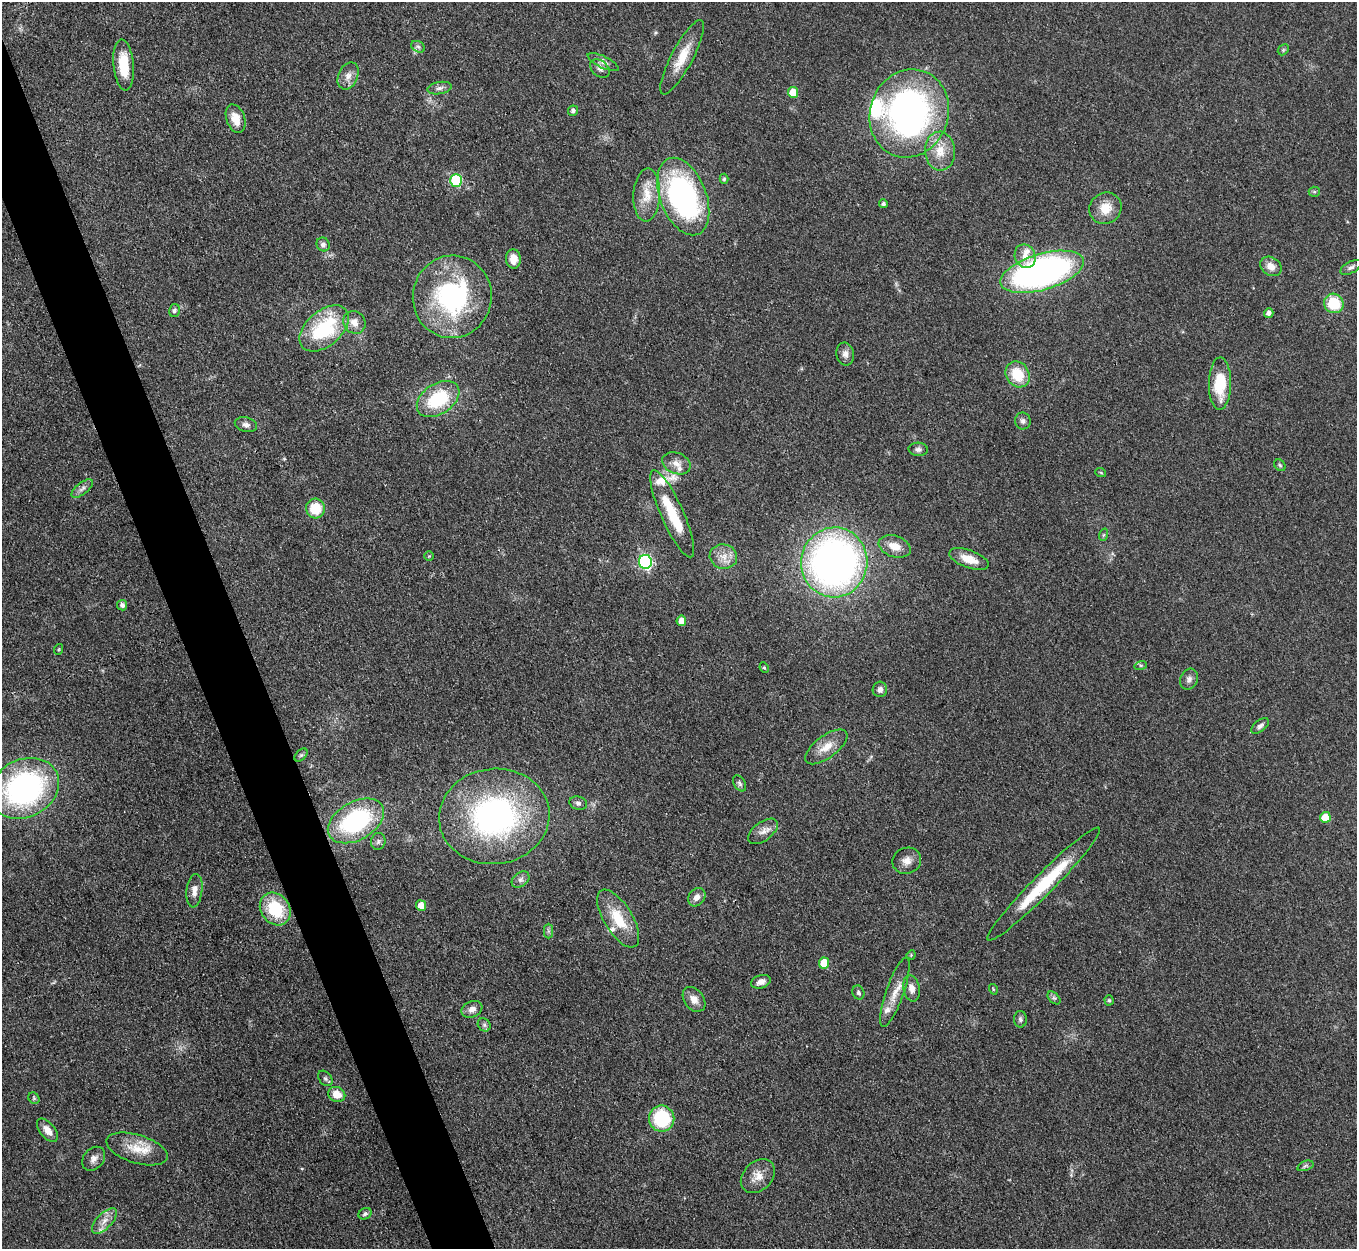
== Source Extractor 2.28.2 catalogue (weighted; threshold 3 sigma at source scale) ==
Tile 11 of 4 x 4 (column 3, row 3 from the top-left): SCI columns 2715-4069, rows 1523-2769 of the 5427 x 5413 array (HDU 1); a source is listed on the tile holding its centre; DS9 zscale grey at full resolution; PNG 1359 x 1251 px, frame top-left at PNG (2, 2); each listed source drawn as its Kron ellipse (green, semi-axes under 4 px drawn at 4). Shown black and unused: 4% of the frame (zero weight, under 3 of 4 exposures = <1% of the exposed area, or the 3 px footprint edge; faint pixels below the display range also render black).
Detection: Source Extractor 2.28.2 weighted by HDU 2 'WHT'; one run over the whole footprint, this tile lists its part. Background 0.0823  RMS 0.0061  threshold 0.0273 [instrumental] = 3 sigma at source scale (4.5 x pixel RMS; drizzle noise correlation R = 1.50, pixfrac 1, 0.05/0.05 arcsec/px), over >= 5 px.
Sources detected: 111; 1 inside a brighter object's white glare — neither listed nor drawn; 7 inside a brighter listed object's ellipse — not listed separately; the other 103 listed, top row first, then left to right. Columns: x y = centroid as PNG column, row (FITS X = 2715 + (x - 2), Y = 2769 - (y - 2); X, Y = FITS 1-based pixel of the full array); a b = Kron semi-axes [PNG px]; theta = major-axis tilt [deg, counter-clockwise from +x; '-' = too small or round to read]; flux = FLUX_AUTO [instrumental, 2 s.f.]
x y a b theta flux
418 47 7 5 -30 1.4
1283 50 6 4 46 0.9
682 57 42 10 62 15
603 62 17 5 -26 3.1
124 65 25 10 -85 18
600 69 11 7 -39 2.7
348 76 14 9 66 4.5
439 88 12 6 10 2.4
793 92 5 5 - 12
573 111 5 5 - 1.9
909 113 45 39 71 210
236 119 15 9 -71 9
940 151 19 15 -87 12
724 179 5 4 - 0.95
456 180 6 6 - 42
1314 192 5 5 - 0.86
647 195 26 13 87 12
683 197 41 23 -69 130
883 204 4 4 - 1.5
1105 208 16 15 - 10
323 245 7 6 - 2.1
1025 256 12 10 -68 6.1
513 259 9 7 -86 7.2
1271 266 11 9 -33 5.1
1351 267 11 6 29 2.1
1042 272 43 18 16 250
452 297 41 39 80 96
1334 303 10 9 - 21
174 311 6 5 - 1.7
1269 313 5 4 - 2.5
354 322 12 10 -52 5.4
324 328 29 17 41 47
845 354 11 9 -80 3.2
1018 374 14 11 -57 17
1220 384 26 11 89 24
438 399 23 15 34 36
1023 421 8 8 - 2.2
246 425 11 7 -15 2.5
918 449 9 6 -4 2.2
676 463 14 10 -22 5.1
1280 465 6 5 - 0.95
1101 473 5 3 - 0.55
82 488 13 6 38 2.5
315 509 10 9 - 16
672 514 47 11 -66 23
1103 535 6 4 71 0.86
895 546 16 10 -19 7.7
429 556 5 5 - 0.71
723 557 14 12 -14 6.4
969 559 20 9 -20 9.4
645 562 7 6 - 110
834 562 35 33 81 310
122 605 5 5 - 1.9
681 621 5 5 - 5.7
59 649 5 3 - 0.57
1141 665 6 4 17 0.86
764 668 5 4 - 0.87
1189 679 11 8 64 2.8
880 689 8 7 - 2.7
1260 726 10 5 39 2.1
826 747 25 11 37 9.3
301 755 8 4 45 1.1
740 783 9 5 -60 1.5
24 788 36 29 27 140
578 803 9 6 -17 2
494 816 55 47 6 150
1325 817 5 5 - 11
356 821 30 19 29 78
763 831 17 9 37 4.5
378 841 8 7 - 1.9
907 861 14 13 - 5.3
521 880 10 7 38 2.2
1044 884 79 10 45 38
194 891 17 8 83 4.6
697 897 10 8 52 3.8
421 905 5 5 - 6.2
275 909 17 14 -53 31
618 919 33 14 -58 20
548 931 7 4 -89 1.3
911 955 5 4 - 0.6
824 963 5 5 - 14
761 982 10 6 17 3.4
911 988 13 8 -78 4.2
993 989 5 3 - 0.55
858 992 7 6 - 1.3
895 992 36 9 71 9.5
1054 998 8 4 -44 1.3
694 999 14 9 -52 5.2
1109 1000 5 4 - 0.92
472 1009 11 8 23 3.6
1020 1019 8 6 89 1.6
484 1025 7 6 - 1.5
325 1078 9 6 -50 1.7
337 1094 9 7 -22 8.3
34 1098 6 5 - 0.89
662 1119 13 12 - 38
47 1130 14 7 -51 5
137 1149 32 14 -17 14
94 1159 13 10 49 3.7
1305 1166 8 4 19 1.3
758 1176 19 14 45 8
365 1214 7 5 29 1.5
104 1221 16 7 46 5.2